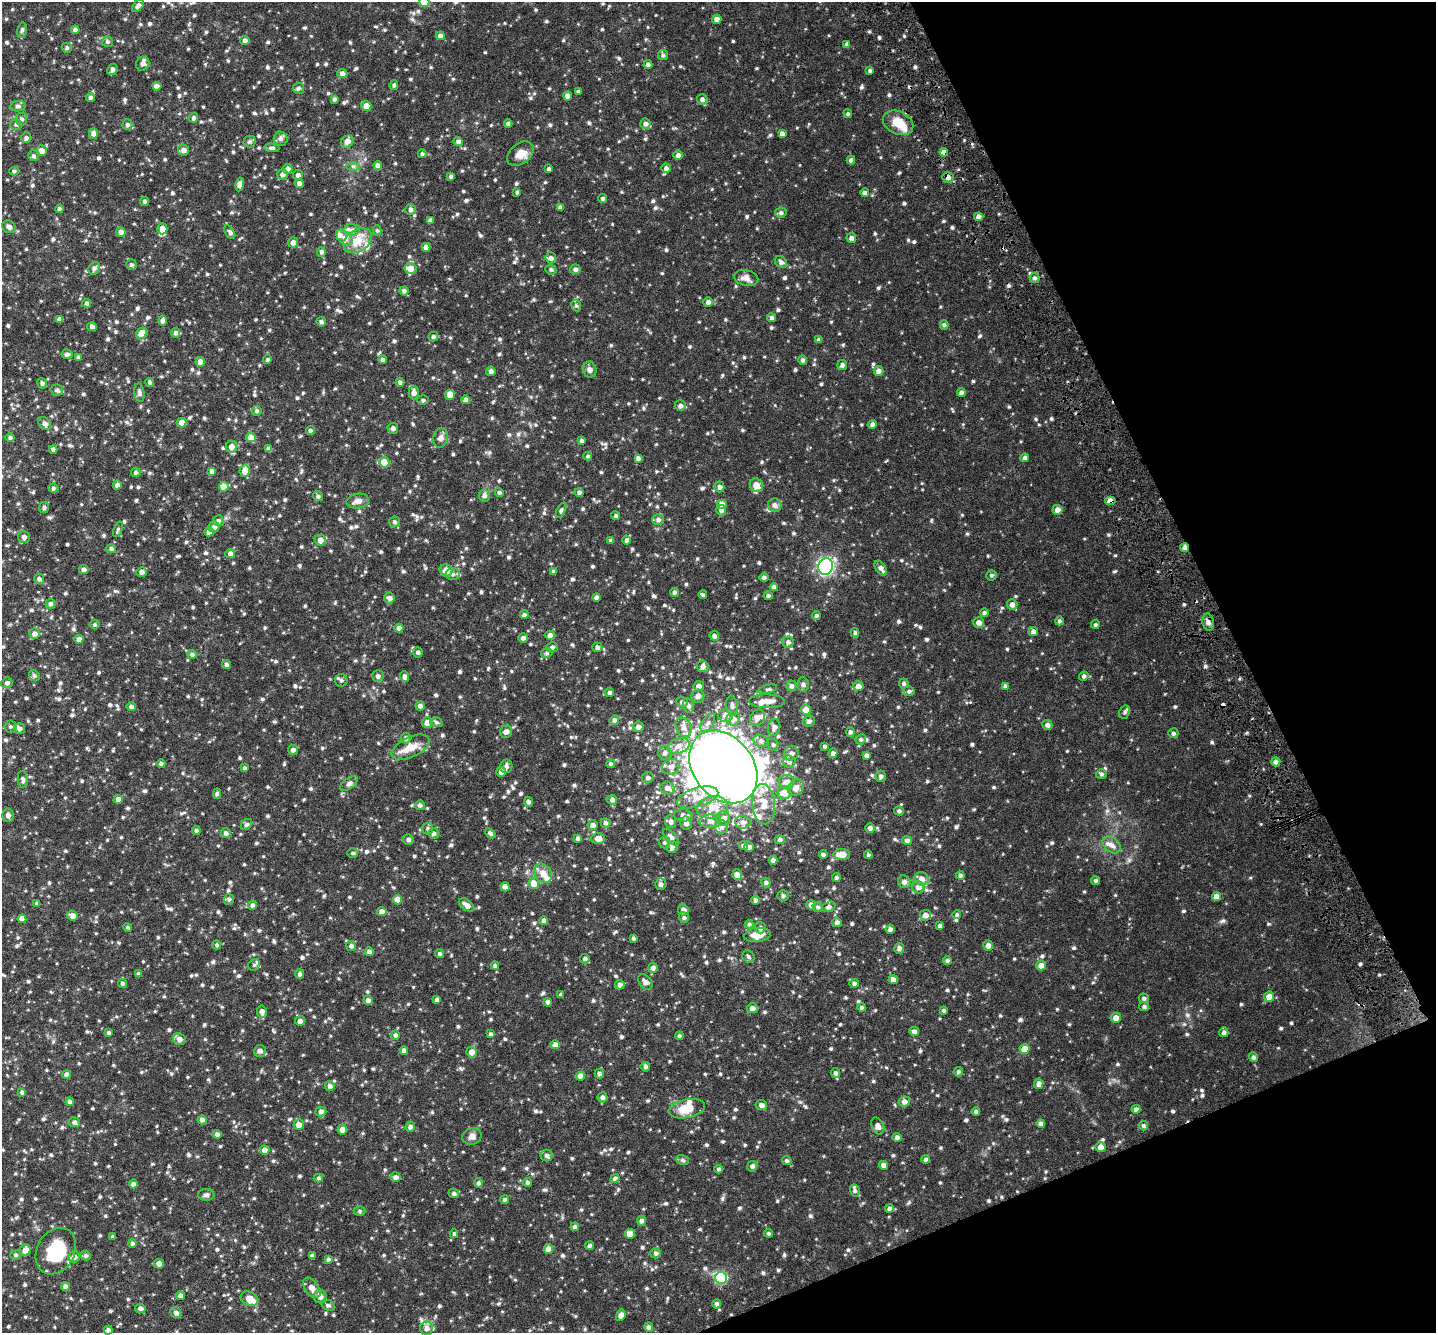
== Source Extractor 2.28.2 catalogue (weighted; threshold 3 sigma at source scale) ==
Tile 12 of 4 x 4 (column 4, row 3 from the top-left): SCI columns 4306-5739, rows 1499-2829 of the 5800 x 5616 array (HDU 1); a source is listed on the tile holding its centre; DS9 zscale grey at full resolution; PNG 1438 x 1335 px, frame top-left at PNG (2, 2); each listed source drawn as its Kron ellipse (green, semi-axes under 4 px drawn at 4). Shown black and unused: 20% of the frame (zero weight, under 4 of 8 exposures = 2% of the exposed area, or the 3 px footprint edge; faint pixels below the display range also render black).
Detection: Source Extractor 2.28.2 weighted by HDU 2 'WHT'; one run over the whole footprint, this tile lists its part. Background 0.0532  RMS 0.0047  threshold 0.0193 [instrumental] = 3 sigma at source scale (4.09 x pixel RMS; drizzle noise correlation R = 1.36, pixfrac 0.8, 0.0396/0.0396 arcsec/px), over >= 5 px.
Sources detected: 910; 3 inside a brighter object's white glare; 3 cosmic-ray / hot-pixel residue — neither listed nor drawn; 13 inside a brighter listed object's ellipse — not listed separately; of the other 891, all 500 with FLUX_AUTO >= 0.676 (the completeness limit of this list) listed and drawn (391 fainter detections not listed), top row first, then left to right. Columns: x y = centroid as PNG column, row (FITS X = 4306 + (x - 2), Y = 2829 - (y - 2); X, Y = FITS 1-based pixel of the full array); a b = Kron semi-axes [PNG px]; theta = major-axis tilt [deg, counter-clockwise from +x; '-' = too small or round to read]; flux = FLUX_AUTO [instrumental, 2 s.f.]
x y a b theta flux
424 2 5 5 - 8.2
138 6 7 4 44 1.5
717 19 5 4 - 1.8
22 30 8 5 79 0.78
75 30 4 4 - 1.4
440 36 4 4 - 1.2
245 41 4 4 - 1.3
107 42 6 5 - 0.75
847 45 4 4 - 1.2
67 48 5 4 - 0.87
663 55 5 5 - 0.69
143 64 7 6 - 1.5
648 64 4 4 - 1.1
112 69 6 5 - 1.3
870 71 4 4 - 0.71
342 73 5 4 - 1.2
394 85 5 3 - 0.71
157 86 4 4 - 1.4
298 88 6 5 - 0.96
578 91 4 3 - 0.77
568 96 4 4 - 1.7
90 97 4 4 - 0.86
334 99 4 3 - 0.85
702 99 5 5 - 1.3
18 106 7 5 10 1.1
366 106 5 5 - 3.3
848 114 4 4 - 0.72
193 118 5 4 - 0.84
21 119 6 6 - 1.1
508 123 4 4 - 0.91
645 123 5 5 - 1.2
898 123 16 11 -25 6.1
16 124 5 5 - 0.91
127 125 5 5 - 0.85
93 134 5 4 - 1.5
782 134 4 4 - 1.8
26 138 5 5 - 0.88
281 138 7 7 - 1.2
250 141 6 6 - 0.86
458 141 5 4 - 1.1
347 142 7 5 38 1.7
272 148 7 4 -4 0.95
183 150 5 5 - 1.7
42 151 5 5 - 2.1
944 152 4 4 - 2.2
422 154 4 4 - 0.76
520 154 15 10 40 3.8
678 155 5 4 - 1.4
33 156 5 5 - 0.77
851 160 4 4 - 1.3
353 166 6 4 0 0.76
378 166 4 4 - 1.4
666 168 4 4 - 1.2
288 169 5 5 - 1.3
549 169 3 3 - 0.8
14 171 5 4 - 0.71
283 174 5 5 - 1.4
298 175 5 4 - 1.1
451 176 4 3 - 0.93
948 177 6 5 - 1.3
299 183 4 4 - 1.4
240 184 7 4 79 1.8
517 192 4 4 - 0.68
865 193 4 4 - 1.2
603 198 4 4 - 0.84
144 201 4 4 - 0.77
560 208 4 3 - 1.2
59 209 4 4 - 0.9
410 210 5 5 - 1.3
781 213 5 5 - 1
979 217 4 4 - 1.7
430 220 4 4 - 1.1
9 227 7 6 - 1.2
162 229 5 5 - 3.3
352 230 7 6 - 1.4
377 230 5 4 - 0.68
121 232 5 4 - 1.6
230 232 7 4 -59 0.79
344 238 10 6 -44 1.8
851 238 5 5 - 1.4
358 240 15 10 33 6
293 242 5 5 - 1.6
426 247 4 4 - 1.8
321 252 5 4 - 1.1
551 258 6 5 - 1.4
781 262 7 5 -44 1.2
131 265 5 5 - 0.86
94 268 6 5 - 1.1
410 268 6 5 - 3.6
575 269 5 5 - 1
551 270 5 4 - 0.7
746 278 12 7 -13 2
1034 278 5 5 - 0.97
404 291 4 4 - 1.2
708 302 5 4 - 1.3
87 303 4 4 - 1
576 306 6 4 -67 0.69
771 318 4 4 - 0.91
60 319 4 4 - 1.8
163 321 5 4 - 1.4
321 322 5 4 - 0.88
944 325 5 4 - 0.69
92 327 5 4 - 1.1
142 333 6 5 - 4.3
176 333 5 4 - 1
433 337 5 5 - 0.94
819 340 4 4 - 1
67 354 5 5 - 1.1
78 357 4 3 - 0.75
383 359 4 4 - 0.98
267 360 4 4 - 0.69
803 360 5 4 - 0.96
200 362 5 5 - 2.3
842 365 5 5 - 1.1
590 370 8 6 -73 1.4
491 371 4 4 - 1.2
878 371 5 5 - 1.5
400 382 4 4 - 0.92
42 383 5 4 - 0.96
150 383 4 4 - 0.68
57 390 6 5 - 1.2
139 392 9 5 -81 0.96
414 392 7 5 -89 1.8
961 393 4 4 - 1.2
450 395 5 5 - 5
423 400 6 5 - 0.72
466 400 4 4 - 1.4
680 406 5 5 - 1.3
257 411 5 5 - 0.8
182 423 5 5 - 2.3
45 424 7 5 -49 1.4
872 424 4 4 - 1.1
393 428 5 5 - 1.1
310 430 4 4 - 0.96
10 437 4 4 - 0.91
251 437 5 5 - 4.4
441 438 10 7 77 1.5
581 441 3 3 - 0.9
231 447 6 5 - 1.9
53 449 4 4 - 0.95
269 449 4 4 - 1.4
588 456 4 4 - 0.73
638 458 4 4 - 1.4
1025 458 4 4 - 1.2
384 462 5 5 - 7.3
212 471 4 4 - 1.2
245 471 6 5 - 2.9
136 472 5 4 - 0.89
117 485 4 4 - 1.4
756 485 7 6 - 4.3
224 487 5 5 - 5.6
720 487 5 5 - 1.2
53 488 5 4 - 0.75
499 492 4 4 - 0.72
579 492 4 4 - 0.94
318 496 5 5 - 0.85
484 496 6 5 - 1.3
358 501 11 7 8 1.9
1110 501 5 4 - 2.6
721 504 5 5 - 1.8
775 505 7 6 - 1.7
44 508 5 5 - 0.88
561 510 8 4 66 0.77
721 510 5 5 - 1.4
1057 510 5 5 - 2.2
616 516 4 4 - 0.85
658 520 6 5 - 1.2
218 521 5 5 - 1
394 522 5 5 - 0.85
214 527 5 5 - 1.4
118 529 8 4 69 0.69
209 532 4 4 - 2
24 537 6 6 - 1.5
320 540 5 5 - 2.2
611 540 4 4 - 0.75
627 540 4 4 - 0.97
1185 548 4 4 - 1.6
111 549 5 4 - 1.1
230 554 5 4 - 1.4
826 567 8 7 - 34
881 568 8 5 -56 1.5
84 570 5 4 - 1.2
446 570 6 6 - 3.4
554 571 4 4 - 0.95
142 572 5 5 - 1.6
453 574 7 6 - 1.4
991 575 5 5 - 0.8
764 577 4 4 - 0.94
39 579 5 5 - 1.2
774 587 4 4 - 1.4
674 592 4 4 - 0.79
703 595 4 3 - 0.7
768 596 4 4 - 0.86
597 597 4 4 - 1.3
389 598 5 5 - 1.3
51 604 5 5 - 0.92
1012 605 5 5 - 1.6
984 613 4 4 - 0.74
524 615 4 4 - 0.78
816 615 4 4 - 0.75
1059 621 4 4 - 0.78
979 622 5 5 - 1.6
1208 622 8 5 -79 1.2
95 625 5 5 - 0.73
1095 625 4 4 - 0.69
399 628 4 4 - 1.3
1033 631 5 4 - 1.4
855 633 5 4 - 0.71
35 634 5 5 - 1.4
550 635 4 4 - 1.7
714 636 5 4 - 1
523 638 5 5 - 1.1
79 639 4 4 - 1.9
788 642 6 5 - 1.2
552 647 6 5 - 0.98
597 647 5 5 - 1
418 652 5 5 - 0.85
547 653 6 4 13 0.73
192 654 5 4 - 0.88
226 665 5 4 - 0.95
703 666 6 6 - 1.3
34 676 6 5 - 0.73
378 676 6 6 - 1.1
1084 676 5 4 - 0.91
404 677 5 4 - 1.3
341 680 6 6 - 0.91
7 683 6 5 - 0.98
803 684 7 5 -88 1
904 684 5 4 - 0.8
699 686 5 5 - 1.5
791 686 5 5 - 1.1
858 686 5 5 - 2
1005 686 4 4 - 0.81
768 689 9 4 15 0.76
909 691 5 5 - 0.84
610 693 4 4 - 0.83
698 696 7 6 - 1.6
767 701 18 7 -1 3.6
682 702 6 5 - 0.93
420 706 4 4 - 1.3
688 706 7 5 -76 1.2
732 706 10 6 -82 1.3
131 707 5 4 - 1.2
806 710 5 5 - 4.3
1125 712 7 5 62 0.8
725 715 7 6 - 2.2
757 718 8 7 - 2.2
733 719 7 7 - 1.9
614 720 5 4 - 1.1
809 721 6 5 - 1
427 722 5 5 - 2.3
436 722 6 5 - 0.81
708 723 10 5 55 1.6
1047 725 5 5 - 1.1
10 727 6 6 - 0.84
638 727 5 5 - 1.5
684 727 10 7 -65 2.2
774 727 8 6 77 1.8
19 729 6 5 - 1.1
506 732 6 6 - 1.8
850 732 5 4 - 0.95
1173 733 5 5 - 0.79
406 738 5 5 - 0.92
861 739 5 5 - 0.76
761 741 7 5 -14 1.1
773 745 6 5 - 0.85
679 746 11 7 19 3.1
825 746 4 4 - 0.73
411 747 20 10 26 4.9
293 750 5 5 - 1.2
665 753 7 6 - 1.4
791 753 8 6 32 1.7
833 753 5 4 - 1.5
867 755 4 4 - 1
789 762 6 6 - 1.5
1276 762 4 4 - 1.3
161 763 4 4 - 0.93
610 764 4 4 - 0.8
506 766 7 6 - 1.3
671 767 9 7 24 2
723 767 40 30 -52 700
245 768 4 3 - 0.75
501 772 5 5 - 1.7
1101 774 5 4 - 0.79
881 776 5 5 - 1.1
648 778 6 5 - 1
23 779 8 5 -81 1.1
787 782 8 7 - 2
349 784 10 5 37 1.2
667 788 7 6 - 1.8
796 788 9 7 50 2.7
217 793 5 4 - 0.8
784 793 7 6 - 4
698 797 21 9 17 5.9
118 799 5 4 - 2.1
612 800 5 5 - 1.3
528 802 5 4 - 1.2
763 804 20 11 -84 7.1
420 805 5 5 - 1
712 807 16 11 12 6
899 811 5 4 - 0.76
8 815 7 5 -83 1
683 815 9 6 -7 1.8
723 818 7 6 - 1.7
671 821 6 5 - 1.2
710 821 11 7 3 2.2
743 822 8 6 -5 1.6
606 823 5 5 - 0.93
686 823 6 5 - 1.6
247 824 6 4 43 0.76
593 825 5 5 - 1.8
721 827 7 6 - 1.2
428 828 5 5 - 0.81
870 828 5 5 - 1.4
196 831 4 4 - 0.79
226 833 5 4 - 1.1
434 833 5 5 - 1.1
490 833 6 4 -43 0.89
671 837 10 5 -46 1.2
578 838 4 4 - 0.88
598 838 7 5 0 2.7
408 840 5 5 - 0.98
780 840 5 4 - 1.2
907 840 5 4 - 1.1
664 843 6 5 - 0.74
1112 845 10 7 -38 2
743 846 4 4 - 1
672 847 6 5 - 1.2
749 847 5 5 - 1.3
352 853 5 5 - 0.68
823 854 4 4 - 0.83
842 854 8 5 3 4.5
868 855 4 4 - 0.69
773 860 4 4 - 1.2
543 873 10 8 -55 3
737 875 5 5 - 2.1
960 875 4 4 - 0.86
836 877 4 4 - 0.82
921 879 7 6 - 2.6
1095 880 4 4 - 0.68
766 882 5 4 - 0.82
904 882 6 6 - 1.3
534 883 5 5 - 3.9
660 884 6 5 - 1.3
505 887 4 4 - 1.9
918 887 6 6 - 1.7
783 896 5 5 - 1
1216 897 4 4 - 2.8
229 899 5 5 - 0.9
398 900 4 4 - 4.9
755 900 4 4 - 1.2
37 903 3 3 - 0.78
252 905 5 4 - 0.99
467 905 9 5 -38 2
811 905 5 4 - 1.5
818 907 5 4 - 0.75
829 907 7 5 17 1.2
683 910 6 5 - 1.8
382 911 5 4 - 1.8
925 915 5 5 - 2.2
957 915 4 4 - 0.79
72 916 5 4 - 1.8
684 918 5 5 - 0.78
22 919 4 4 - 2.6
544 921 4 4 - 1.5
837 922 5 4 - 1.1
749 924 4 4 - 0.72
940 926 4 3 - 0.93
128 928 4 4 - 0.68
760 928 5 5 - 1
890 929 4 4 - 1.2
757 935 14 7 6 4.4
633 938 4 3 - 0.77
217 945 4 4 - 0.84
351 946 5 5 - 1
988 946 5 5 - 1.9
899 948 5 5 - 1.3
369 952 4 4 - 1.4
440 954 4 4 - 0.89
748 956 6 5 - 0.81
585 959 5 4 - 0.82
947 960 4 4 - 0.76
254 965 6 5 - 0.81
495 966 4 4 - 0.81
1041 966 5 4 - 2.4
653 968 5 4 - 1.3
139 974 3 3 - 0.73
300 974 5 4 - 1.1
893 980 5 4 - 1.7
645 982 9 5 -53 1.4
122 983 4 4 - 0.7
854 983 5 4 - 1.1
620 985 5 4 - 1.3
561 995 4 4 - 0.72
1269 997 5 5 - 4
1144 998 5 4 - 0.92
368 1000 5 4 - 1.3
437 1000 4 4 - 1.4
548 1002 4 4 - 1.4
1144 1006 5 4 - 0.8
752 1008 5 5 - 1.8
862 1008 4 4 - 0.89
944 1011 4 3 - 0.68
262 1012 6 5 - 1.6
1116 1018 5 5 - 2.6
300 1021 5 5 - 1.4
914 1032 5 4 - 1.6
1224 1032 5 4 - 1.1
109 1033 3 3 - 0.69
490 1034 4 4 - 0.76
395 1035 5 4 - 1
679 1036 4 4 - 0.75
179 1039 6 5 - 2
555 1045 4 4 - 2.3
1025 1049 5 5 - 4.8
404 1050 4 4 - 1.4
260 1051 6 6 - 1.4
472 1052 5 5 - 2.6
1253 1057 5 4 - 0.93
645 1067 5 4 - 0.92
958 1072 4 4 - 0.86
836 1073 5 4 - 1.1
599 1074 5 4 - 1.1
66 1075 4 4 - 1.5
580 1076 5 4 - 2.3
1039 1084 5 4 - 1.5
330 1086 5 4 - 1.2
22 1093 4 4 - 1.1
602 1097 5 5 - 1.1
70 1102 4 4 - 1.4
904 1102 5 5 - 1.7
761 1105 5 5 - 1.5
687 1109 18 9 11 6.2
1136 1109 4 4 - 1.3
976 1111 4 4 - 0.85
321 1112 5 5 - 1.1
202 1120 4 4 - 1.5
74 1122 5 5 - 1
1041 1124 4 4 - 1.3
299 1125 5 5 - 2.5
1143 1125 5 4 - 0.73
878 1126 9 6 -65 1.7
410 1127 5 4 - 1.1
342 1130 5 4 - 2.4
217 1134 4 4 - 1.5
472 1136 10 8 22 1.5
897 1138 5 4 - 1.4
1100 1147 5 5 - 2.4
264 1150 5 4 - 1.8
547 1156 6 5 - 1.2
926 1159 4 4 - 0.88
682 1160 6 5 - 0.79
787 1161 5 4 - 0.81
884 1165 4 4 - 1.5
752 1166 5 5 - 1.2
719 1169 4 4 - 0.84
396 1177 5 5 - 1.4
318 1178 4 4 - 0.68
615 1178 5 4 - 1.4
527 1182 4 4 - 0.71
478 1183 5 4 - 1
133 1184 4 4 - 1.2
855 1191 6 5 - 0.96
454 1193 5 4 - 1.1
206 1195 8 6 -1 1
505 1199 5 4 - 0.75
889 1208 4 4 - 1.2
360 1211 6 5 - 0.68
642 1221 4 4 - 1.3
575 1227 4 4 - 1.1
768 1233 4 4 - 0.68
454 1234 4 4 - 0.72
630 1234 5 4 - 3.6
113 1237 3 3 - 0.75
132 1243 4 4 - 0.93
590 1245 4 4 - 0.78
548 1249 4 4 - 2.9
25 1250 6 5 - 2.5
56 1251 24 19 61 16
656 1253 5 5 - 0.93
16 1255 5 4 - 0.68
86 1256 5 4 - 0.83
312 1256 4 4 - 0.98
74 1257 6 5 - 1.7
328 1259 4 4 - 0.82
159 1264 5 5 - 1.6
721 1278 6 6 - 18
65 1287 4 4 - 1.8
312 1288 11 6 -54 2.6
181 1296 4 4 - 1.3
320 1296 7 6 - 1.8
250 1299 9 7 -26 3.1
717 1304 4 4 - 1.1
328 1305 7 5 -21 0.9
140 1309 5 4 - 1.3
176 1313 5 5 - 1.4
621 1315 6 4 60 1.8
649 1327 5 4 - 0.97
427 1328 7 6 - 1.7
108 1330 4 4 - 1.3
Overlapping masked pixels (flux is a lower limit): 5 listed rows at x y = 944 152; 948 177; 979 217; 1110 501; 1185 548
Isophote crosses this tile's border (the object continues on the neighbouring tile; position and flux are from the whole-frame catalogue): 1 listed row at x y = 424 2
Unlisted compact peaks at least as high as the median listed source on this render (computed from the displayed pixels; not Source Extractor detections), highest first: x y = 1115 571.